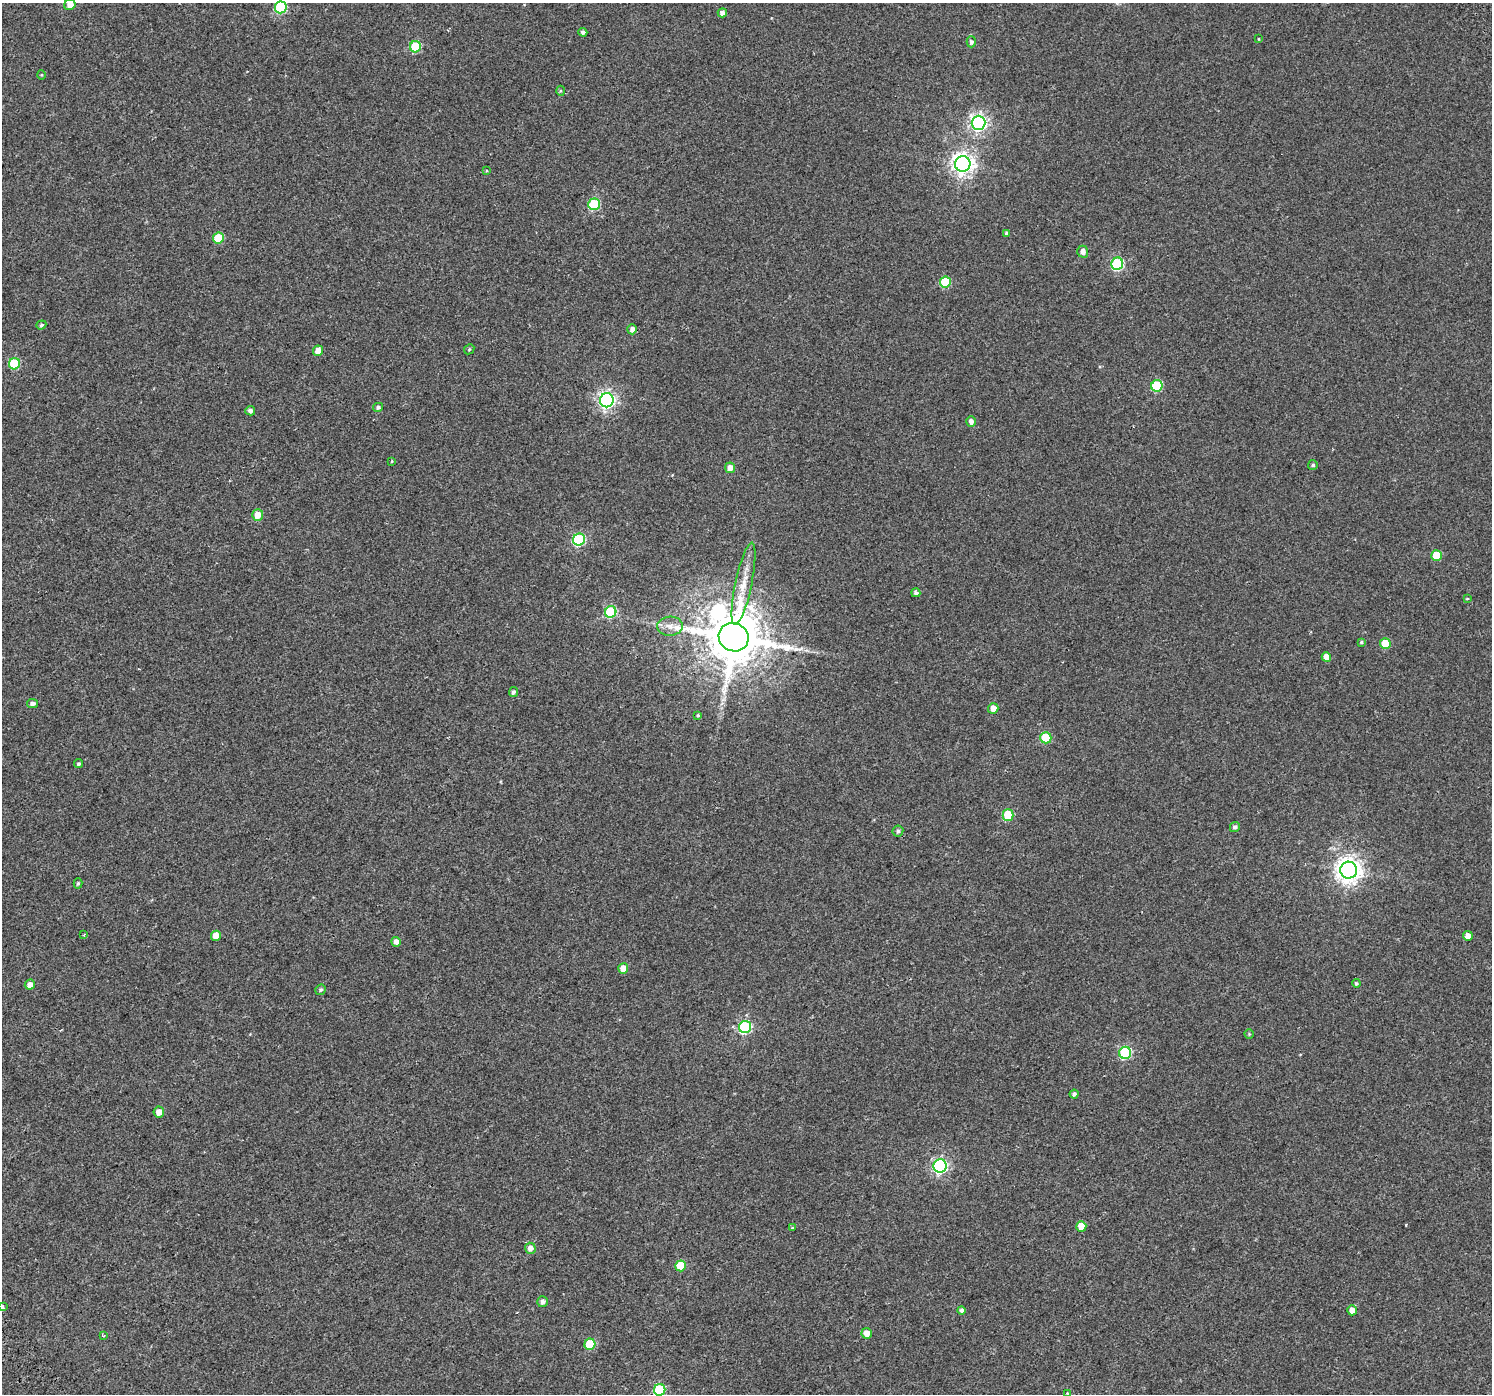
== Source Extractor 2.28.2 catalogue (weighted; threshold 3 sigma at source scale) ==
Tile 7 of 4 x 4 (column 3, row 2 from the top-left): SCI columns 3036-4525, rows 3019-4410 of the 6064 x 5973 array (HDU 1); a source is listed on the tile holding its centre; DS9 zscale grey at full resolution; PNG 1494 x 1396 px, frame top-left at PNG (2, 3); each listed source drawn as its Kron ellipse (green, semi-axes under 4 px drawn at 4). Shown black and unused: <1% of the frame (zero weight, under 2 of 3 exposures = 3% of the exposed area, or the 3 px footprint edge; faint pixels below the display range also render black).
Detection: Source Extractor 2.28.2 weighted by HDU 2 'WHT'; one run over the whole footprint, this tile lists its part. Background 0.00307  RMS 0.0036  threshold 0.016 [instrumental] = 3 sigma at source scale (4.5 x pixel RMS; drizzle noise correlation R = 1.50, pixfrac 1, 0.0396/0.0396 arcsec/px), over >= 5 px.
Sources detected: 81; all 81 listed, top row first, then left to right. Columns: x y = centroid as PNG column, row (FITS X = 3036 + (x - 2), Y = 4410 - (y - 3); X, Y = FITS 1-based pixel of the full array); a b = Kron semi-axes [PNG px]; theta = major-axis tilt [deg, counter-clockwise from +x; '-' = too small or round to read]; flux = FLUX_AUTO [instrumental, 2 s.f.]
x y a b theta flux
70 5 5 5 - 3
281 7 6 6 - 30
722 13 5 4 - 1.6
583 32 4 4 - 0.96
1259 39 4 2 - 0.26
971 42 5 4 - 0.9
415 47 5 5 - 18
42 75 5 3 - 0.32
560 91 5 3 - 0.41
979 123 7 7 - 110
963 164 8 7 - 230
487 171 3 2 - 0.3
594 204 6 5 - 24
1006 233 4 3 - 0.68
218 238 5 5 - 12
1083 252 6 5 - 1.6
1117 264 6 6 - 36
945 282 5 5 - 15
41 325 5 4 - 0.59
632 329 5 5 - 1.7
469 349 5 4 - 0.47
318 351 5 5 - 3.2
15 364 6 5 - 20
1157 386 6 5 - 20
607 400 7 6 - 120
378 407 5 4 - 0.86
250 411 5 4 - 1.1
971 421 5 5 - 1.6
392 461 4 2 - 0.27
1313 465 5 5 - 0.58
730 468 5 5 - 2.1
258 515 6 5 - 3.7
579 540 6 6 - 38
1436 555 5 5 - 8.7
743 584 42 8 78 6.9
916 593 4 4 - 0.97
1467 599 4 2 - 0.28
611 612 6 5 - 30
670 626 13 9 3 2.7
734 637 15 14 - 2500
1361 642 4 3 - 0.45
1385 643 5 5 - 7.9
1326 657 5 4 - 3
513 692 5 4 - 0.88
32 704 5 4 - 1.2
993 708 5 5 - 2.5
698 715 4 4 - 0.41
1046 738 5 5 - 15
78 764 4 4 - 0.62
1008 815 5 5 - 17
1235 827 5 5 - 0.93
898 831 6 5 - 0.78
1349 870 8 8 - 310
78 883 5 4 - 0.48
84 934 4 3 - 0.38
216 936 5 5 - 4.2
1468 936 5 4 - 2.4
396 942 5 4 - 1.8
623 968 5 5 - 3.8
1356 983 4 4 - 0.51
30 985 5 5 - 2.1
321 990 5 5 - 0.67
745 1027 6 6 - 44
1249 1034 4 4 - 0.34
1125 1053 6 6 - 34
1074 1094 4 4 - 0.9
159 1112 5 5 - 2.2
940 1166 6 6 - 75
1081 1226 5 5 - 5.4
793 1227 4 3 - 1.1
530 1248 5 5 - 2
680 1266 5 5 - 9.6
542 1302 5 5 - 1.3
2 1307 3 3 - 1.3
961 1310 4 4 - 1.1
1352 1310 5 5 - 2.7
867 1333 5 5 - 3.4
103 1336 4 3 - 0.51
590 1344 5 5 - 14
660 1390 6 5 - 25
1068 1394 4 3 - 1.4
Isophote crosses this tile's border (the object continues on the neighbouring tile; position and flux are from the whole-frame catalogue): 5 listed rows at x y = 70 5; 281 7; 2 1307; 660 1390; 1068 1394